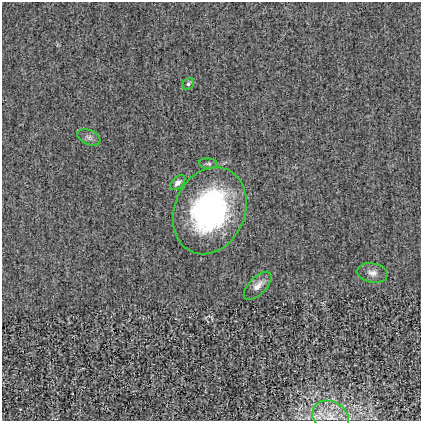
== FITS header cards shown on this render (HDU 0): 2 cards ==
NAXIS1  =                  419
NAXIS2  =                  419

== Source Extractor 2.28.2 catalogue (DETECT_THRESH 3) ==
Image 419 x 419 px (HDU 0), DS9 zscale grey, 1 PNG px = 1 image px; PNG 423 x 423 px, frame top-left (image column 1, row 419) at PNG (2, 2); each listed source drawn as its Kron ellipse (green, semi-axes under 4 px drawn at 4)
Background -0.00104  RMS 0.016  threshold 0.048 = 3 sigma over >= 5 px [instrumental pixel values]
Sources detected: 8; all 8 listed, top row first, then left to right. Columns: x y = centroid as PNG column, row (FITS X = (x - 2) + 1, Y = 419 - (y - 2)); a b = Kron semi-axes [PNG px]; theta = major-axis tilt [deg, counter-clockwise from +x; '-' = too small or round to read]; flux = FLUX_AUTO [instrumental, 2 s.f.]
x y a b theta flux
188 84 6 5 - 2.4
89 137 12 7 -23 4.7
209 164 9 5 -7 2.6
178 183 9 5 44 4.5
210 211 45 35 67 220
372 273 15 9 -9 7.6
258 286 18 8 45 9.2
330 417 19 15 -27 16